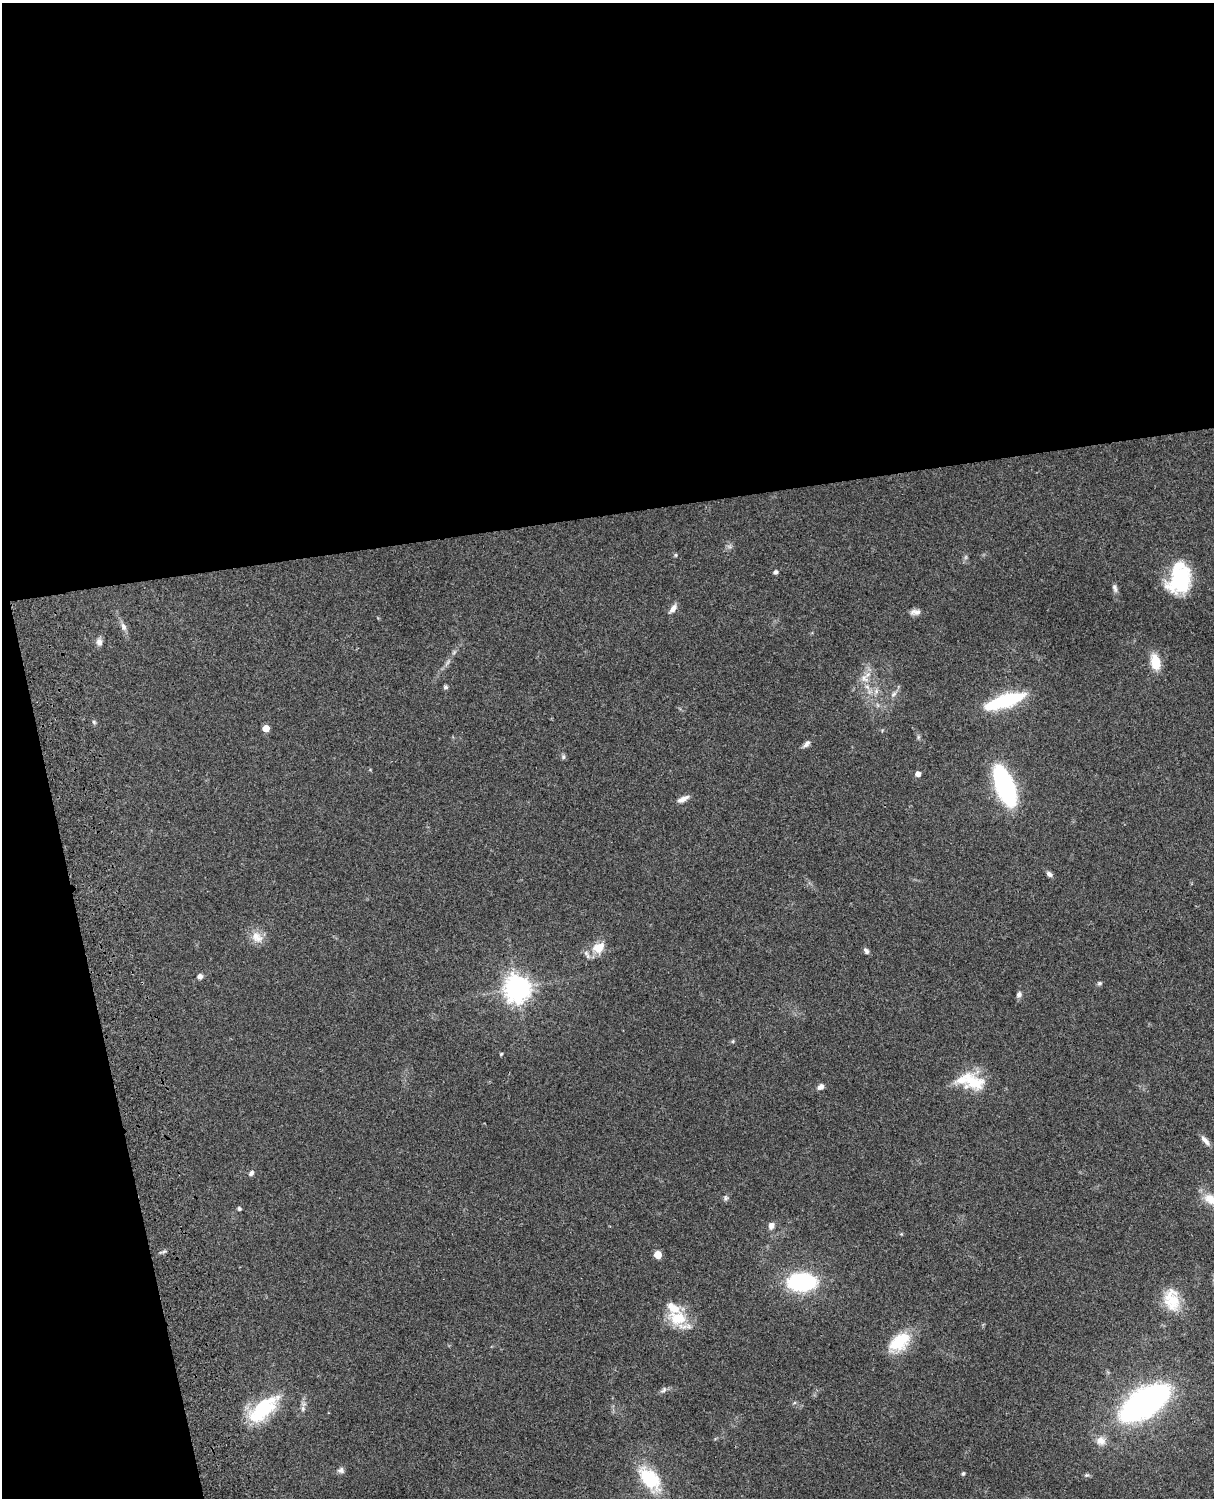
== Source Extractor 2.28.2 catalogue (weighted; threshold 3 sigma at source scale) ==
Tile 1 of 4 x 3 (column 1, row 1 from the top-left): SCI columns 122-1333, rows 3268-4763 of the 5087 x 4926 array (HDU 1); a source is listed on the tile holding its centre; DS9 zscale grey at full resolution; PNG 1216 x 1500 px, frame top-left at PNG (2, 3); no overlay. Shown black and unused: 39% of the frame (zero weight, under 3 of 4 exposures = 6% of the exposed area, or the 3 px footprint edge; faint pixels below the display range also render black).
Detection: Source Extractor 2.28.2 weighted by HDU 2 'WHT'; one run over the whole footprint, this tile lists its part. Background 0.0876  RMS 0.0061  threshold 0.0273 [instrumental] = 3 sigma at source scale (4.5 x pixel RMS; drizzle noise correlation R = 1.50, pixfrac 1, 0.05/0.05 arcsec/px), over >= 5 px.
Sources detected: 59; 4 too faint to see at this stretch — not listed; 2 inside a brighter listed object's ellipse — not listed separately; the other 53 listed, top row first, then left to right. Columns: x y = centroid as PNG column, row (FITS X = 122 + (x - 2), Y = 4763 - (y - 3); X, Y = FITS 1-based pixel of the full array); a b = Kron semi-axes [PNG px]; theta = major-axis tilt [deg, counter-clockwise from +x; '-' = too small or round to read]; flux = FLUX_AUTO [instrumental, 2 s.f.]
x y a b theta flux
676 555 6 4 90 0.66
776 572 5 4 - 1.7
1179 578 33 22 80 43
1115 588 12 6 -74 2.1
673 608 13 6 52 3.3
915 612 14 7 4 3.1
123 627 12 7 -68 2.9
99 642 10 8 -78 2.7
1155 662 15 9 -77 14
864 678 12 9 -40 4.8
446 687 6 5 - 1.2
876 691 7 6 - 2.2
893 694 9 6 41 2.1
1004 701 42 12 18 48
94 722 6 4 -46 0.95
266 728 5 5 - 9.7
806 744 11 6 50 2.3
563 757 7 6 - 1.2
918 774 4 4 - 3.6
1005 786 25 10 -69 170
683 799 15 6 27 3.7
1049 874 8 5 -36 2
257 937 19 14 -44 7.2
599 948 16 13 29 11
866 951 8 5 -54 1.8
200 976 6 6 - 2.3
1099 983 6 6 - 1.1
517 988 8 8 - 660
1019 995 8 6 66 2
733 1041 5 4 - 0.81
501 1054 4 4 - 0.7
972 1081 31 20 -26 23
821 1087 7 6 - 2.8
1205 1141 16 6 -50 3.1
251 1173 7 5 51 1.8
725 1198 8 6 90 1.4
1210 1199 19 12 -25 8.7
239 1209 4 4 - 1.3
771 1225 7 6 - 3
658 1254 5 5 - 14
802 1282 25 15 0 63
1172 1300 31 20 -80 18
678 1318 27 19 -13 19
899 1342 27 16 39 23
663 1390 10 6 34 1.8
1145 1403 31 14 32 350
303 1408 8 6 -89 1.9
263 1409 43 19 41 37
1101 1441 12 10 -40 5.5
341 1470 9 7 10 2
963 1473 5 4 - 1
1087 1475 6 5 - 1.1
650 1479 37 20 -53 27
Isophote crosses this tile's border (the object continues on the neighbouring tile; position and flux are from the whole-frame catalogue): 1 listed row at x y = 1210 1199